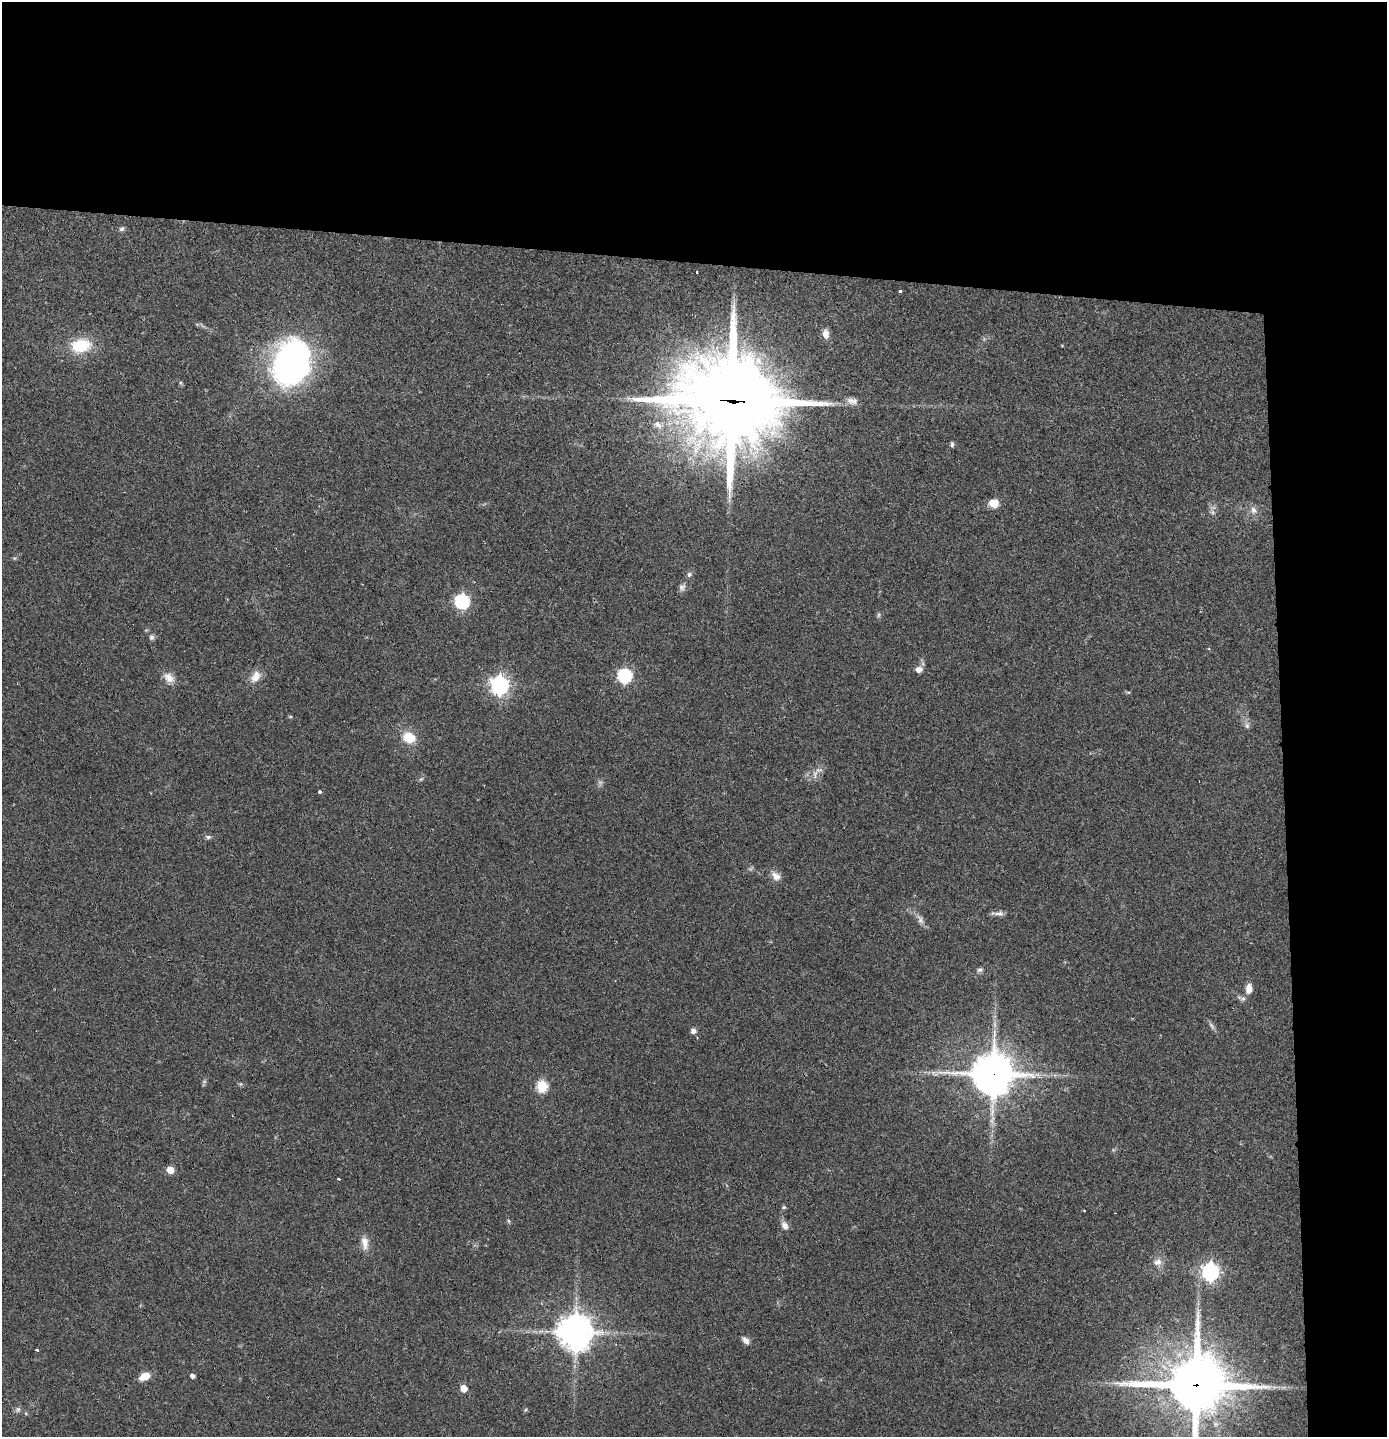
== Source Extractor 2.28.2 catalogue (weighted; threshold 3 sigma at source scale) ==
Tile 3 of 3 x 3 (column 3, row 1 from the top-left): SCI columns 2853-4237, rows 2870-4304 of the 4316 x 4304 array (HDU 1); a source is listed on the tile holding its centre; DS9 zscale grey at full resolution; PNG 1389 x 1439 px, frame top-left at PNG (2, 2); no overlay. Shown black and unused: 24% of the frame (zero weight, under 2 of 3 exposures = <1% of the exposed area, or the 3 px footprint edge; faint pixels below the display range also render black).
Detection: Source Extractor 2.28.2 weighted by HDU 2 'WHT'; one run over the whole footprint, this tile lists its part. Background 0.0648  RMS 0.0076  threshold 0.034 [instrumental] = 3 sigma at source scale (4.5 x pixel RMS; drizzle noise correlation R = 1.50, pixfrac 1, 0.05/0.05 arcsec/px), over >= 5 px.
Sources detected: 59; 1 too faint to see at this stretch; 1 cosmic-ray / hot-pixel residue — not listed; the other 57 listed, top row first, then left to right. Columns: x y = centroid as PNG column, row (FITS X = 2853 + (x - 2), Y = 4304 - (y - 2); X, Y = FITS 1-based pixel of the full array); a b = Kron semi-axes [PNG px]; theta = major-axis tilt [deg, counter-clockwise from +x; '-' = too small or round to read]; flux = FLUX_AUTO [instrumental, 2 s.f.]
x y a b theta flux
122 229 7 6 - 1.8
900 291 3 3 - 2.9
826 334 11 7 -84 5.7
81 346 20 14 11 30
291 362 46 35 71 240
731 401 35 30 -11 9900
852 401 16 9 -6 5.1
952 444 7 4 -84 1.4
994 503 10 9 - 9.1
1254 510 11 9 -62 4.5
689 574 7 7 - 2
682 587 10 8 64 2.9
462 601 7 6 - 140
879 615 7 4 89 1.3
152 637 8 7 - 2.1
919 669 9 8 - 3.8
256 676 16 11 57 7.9
625 676 7 6 - 120
169 678 17 11 -37 7
500 685 7 7 - 350
1128 692 6 4 -18 0.86
290 717 6 4 0 0.79
1247 726 8 6 -90 2.4
409 737 14 12 -21 15
815 775 15 5 81 3.4
421 779 6 4 43 1.2
600 782 7 4 -18 1.6
319 792 3 3 - 3.9
208 837 9 5 -9 1.8
776 876 12 9 -38 5.5
999 913 16 6 -6 3.4
920 920 15 7 -63 4.1
980 970 7 6 - 1.8
1249 988 12 7 81 6.4
1243 999 8 5 22 2
1212 1026 12 4 -50 2.3
693 1031 6 5 - 3.2
993 1074 14 13 - 2200
542 1086 6 6 - 57
170 1170 5 5 - 13
339 1179 3 2 - 3.2
784 1207 5 5 - 1.1
1084 1210 3 3 - 1.7
508 1221 6 4 -88 1
785 1226 10 7 -53 4.3
365 1243 19 9 -83 6.8
1158 1262 12 9 17 4.9
1210 1272 7 7 - 270
575 1332 11 10 - 1600
745 1340 11 7 -48 3.4
37 1350 3 3 - 1.4
145 1376 11 7 23 10
192 1376 4 4 - 2.8
1196 1385 20 19 - 5300
464 1388 5 5 - 12
18 1409 8 6 74 2
525 1410 5 3 - 0.87
Overlapping masked pixels (flux is a lower limit): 3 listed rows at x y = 731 401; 993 1074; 1196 1385
Isophote crosses this tile's border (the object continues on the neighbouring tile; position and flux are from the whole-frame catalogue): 1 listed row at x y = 1196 1385